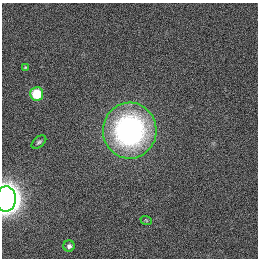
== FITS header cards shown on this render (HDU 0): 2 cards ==
NAXIS1  =                  256
NAXIS2  =                  256

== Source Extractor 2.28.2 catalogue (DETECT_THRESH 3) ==
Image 256 x 256 px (HDU 0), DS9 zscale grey, 1 PNG px = 1 image px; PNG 260 x 260 px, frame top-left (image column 1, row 256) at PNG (2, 3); each listed source drawn as its Kron ellipse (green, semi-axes under 4 px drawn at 4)
Background 1120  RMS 5.2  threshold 15.7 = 3 sigma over >= 5 px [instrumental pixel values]
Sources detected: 7; all 7 listed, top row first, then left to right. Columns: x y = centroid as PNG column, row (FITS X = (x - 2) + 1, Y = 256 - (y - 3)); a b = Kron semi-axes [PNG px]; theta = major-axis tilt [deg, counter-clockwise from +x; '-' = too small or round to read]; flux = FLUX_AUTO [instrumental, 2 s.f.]
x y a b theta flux
25 68 3 3 - 340
37 94 7 6 - 11000
130 131 28 27 - 81000
39 142 8 5 40 780
6 199 12 10 87 490000
146 220 6 3 -19 380
69 246 6 5 - 1000
At the frame edge (FLAGS 8, measured only in part): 1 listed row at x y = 6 199